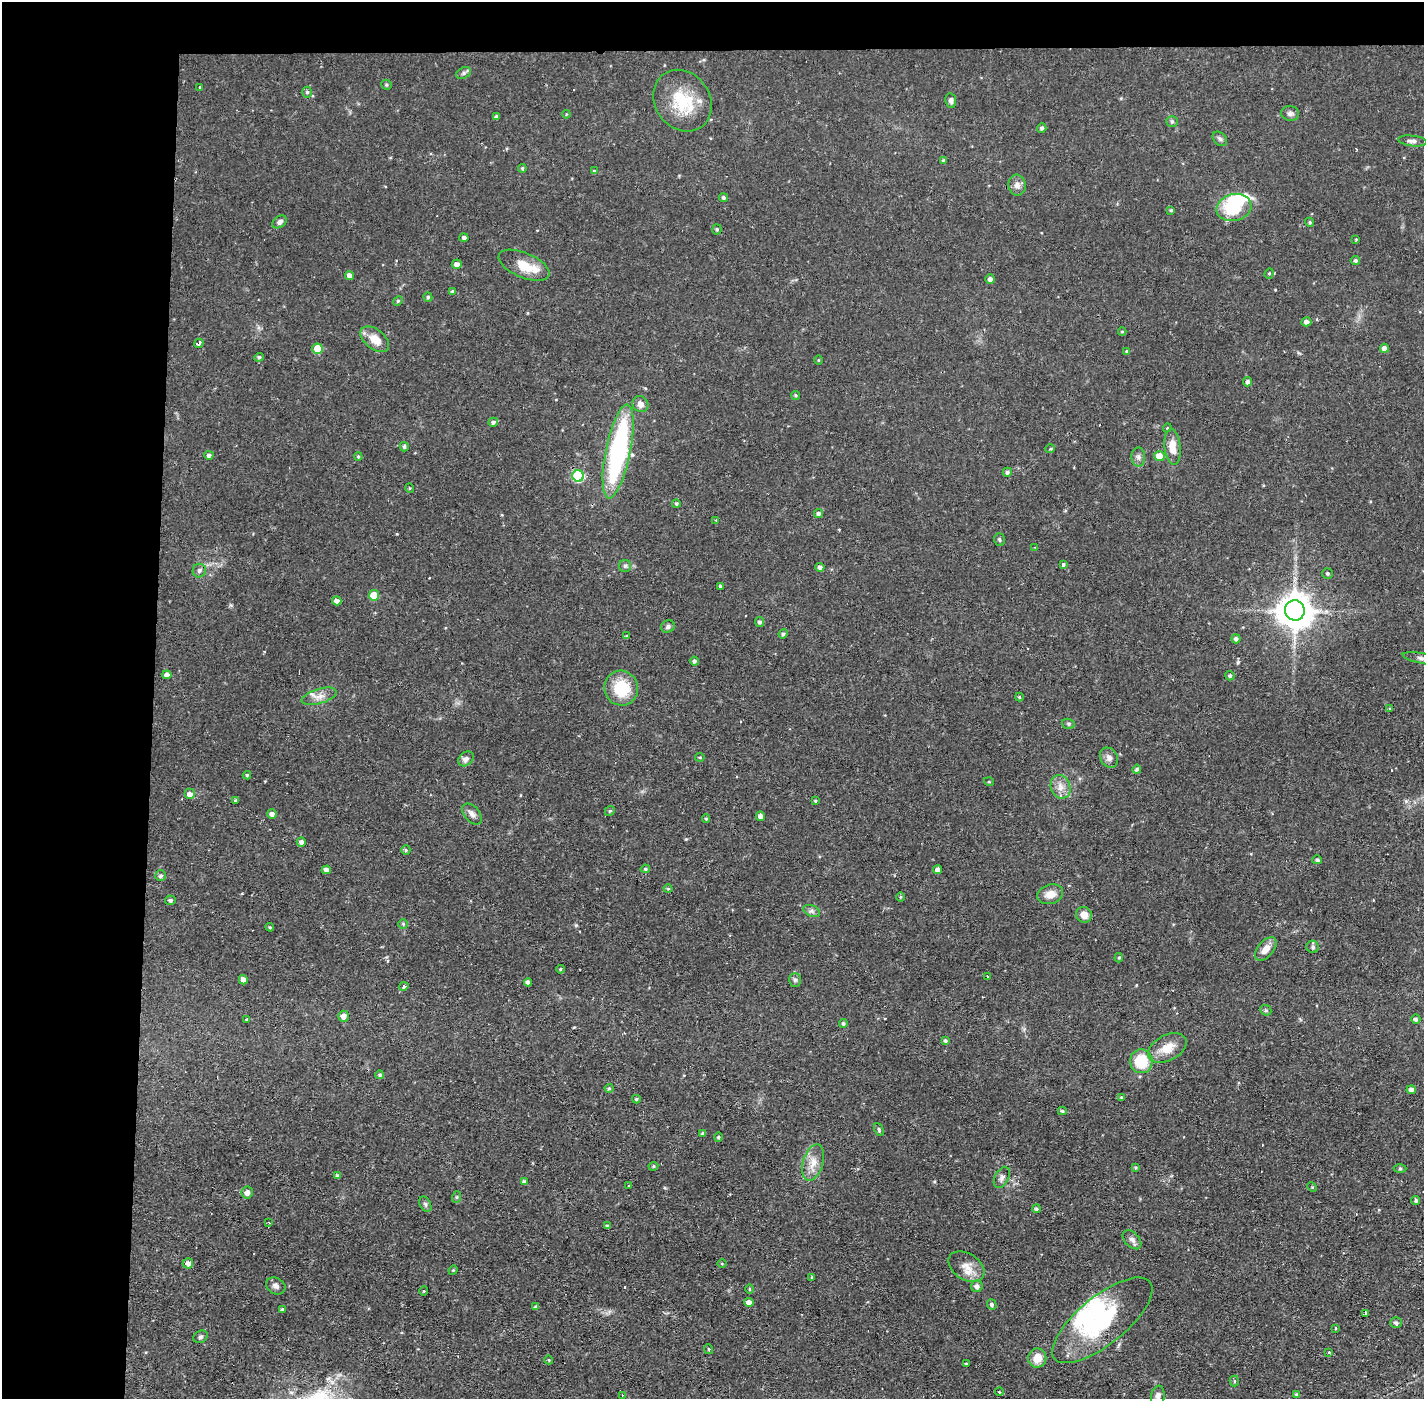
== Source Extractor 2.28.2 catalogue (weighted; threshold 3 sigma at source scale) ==
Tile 1 of 3 x 3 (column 1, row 1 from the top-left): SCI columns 1-1422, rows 2849-4245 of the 4267 x 4299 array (HDU 1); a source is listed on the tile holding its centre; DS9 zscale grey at full resolution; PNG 1426 x 1401 px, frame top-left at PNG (2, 2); each listed source drawn as its Kron ellipse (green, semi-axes under 4 px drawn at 4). Shown black and unused: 14% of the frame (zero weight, under 2 of 3 exposures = <1% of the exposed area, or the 3 px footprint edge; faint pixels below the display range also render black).
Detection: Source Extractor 2.28.2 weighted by HDU 2 'WHT'; one run over the whole footprint, this tile lists its part. Background 0.0567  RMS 0.0058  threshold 0.0261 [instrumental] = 3 sigma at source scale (4.5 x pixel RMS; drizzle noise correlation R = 1.50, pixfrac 1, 0.05/0.05 arcsec/px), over >= 5 px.
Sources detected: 203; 4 inside a brighter object's white glare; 8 cosmic-ray / hot-pixel residue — neither listed nor drawn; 3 inside a brighter listed object's ellipse — not listed separately; the other 188 listed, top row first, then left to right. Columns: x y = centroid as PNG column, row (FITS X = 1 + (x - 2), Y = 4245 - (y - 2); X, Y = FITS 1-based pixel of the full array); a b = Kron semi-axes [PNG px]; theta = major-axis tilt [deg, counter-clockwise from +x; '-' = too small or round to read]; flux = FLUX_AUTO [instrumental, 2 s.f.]
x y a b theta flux
463 73 8 5 28 1.5
386 85 5 5 - 0.87
199 87 3 2 - 0.93
307 92 5 4 - 1.2
682 101 32 27 -55 26
951 101 7 5 -79 1.6
1290 113 9 7 -10 1.9
566 114 4 3 - 0.51
497 117 4 3 - 1.7
1172 121 6 5 - 0.99
1042 128 5 4 - 1.3
1220 139 8 6 -45 1.4
1412 141 14 5 -7 2.3
944 161 4 4 - 0.98
522 168 4 4 - 0.9
594 171 4 4 - 0.69
1017 185 10 8 -83 3.3
723 198 4 4 - 1.3
1234 208 18 13 13 25
1171 210 3 3 - 0.7
280 222 8 5 35 1.8
1310 222 5 4 - 0.88
717 229 5 4 - 0.94
464 238 4 4 - 1.8
1356 239 3 3 - 0.51
1355 260 4 4 - 1.2
457 264 5 5 - 2.8
524 265 27 12 -23 12
1269 273 5 4 - 0.83
350 276 4 4 - 2.9
990 279 4 4 - 2.2
452 291 4 3 - 0.89
428 297 4 4 - 1
398 301 5 4 - 0.83
1306 322 5 4 - 2.4
1122 332 4 4 - 0.69
375 339 16 9 -38 8.1
199 343 5 3 - 3.1
1384 348 4 4 - 2.9
318 349 5 5 - 17
1127 351 4 4 - 0.55
259 357 4 4 - 1.1
818 360 5 3 - 0.48
1248 382 4 4 - 1.9
796 395 5 4 - 0.73
640 404 8 7 - 3.3
493 422 5 4 - 1.4
1167 428 4 3 - 0.53
404 447 5 4 - 1.2
1172 447 18 8 -84 8.4
1050 449 5 3 - 0.62
618 451 48 12 78 100
209 455 4 4 - 1.8
1159 456 5 5 - 6.6
358 457 4 3 - 0.74
1138 457 9 7 -89 2.2
1007 472 5 4 - 1.3
578 476 6 5 - 46
409 488 5 3 - 0.57
676 503 4 4 - 1
818 513 4 4 - 1.5
716 520 4 4 - 0.53
999 540 6 5 - 1
1035 547 3 2 - 0.4
1063 564 3 3 - 1.5
625 566 6 6 - 1.3
820 567 4 4 - 2
199 571 7 6 - 1.8
1327 573 5 5 - 1.1
720 586 3 3 - 1.7
374 595 5 5 - 15
337 601 4 4 - 2.5
1295 610 10 10 - 1400
759 622 5 4 - 1.4
668 627 7 6 - 1.6
783 634 5 4 - 1.2
626 636 4 3 - 0.66
1236 639 4 4 - 1.8
1423 659 21 5 -11 2.8
694 661 4 4 - 1.4
167 675 4 4 - 3.3
1230 676 5 4 - 1.3
621 688 17 16 - 22
319 696 18 7 17 4.6
1019 697 4 4 - 0.64
1390 709 4 4 - 0.63
1068 724 6 5 - 0.94
700 757 4 3 - 0.6
1109 758 10 8 -58 2.9
466 759 8 6 42 2.3
1137 769 4 4 - 1.4
247 775 4 4 - 0.79
989 782 5 3 - 0.52
1061 787 12 9 -69 4.7
190 794 5 5 - 3.4
236 800 4 2 - 0.93
815 801 4 3 - 0.76
610 811 5 4 - 0.88
272 814 5 5 - 2.3
472 814 12 7 -50 2.8
760 816 4 4 - 2.4
706 819 4 3 - 0.65
301 842 5 4 - 2.1
406 850 5 4 - 0.91
1317 860 5 4 - 1.2
645 869 5 4 - 0.9
326 870 4 4 - 2.5
938 870 4 4 - 2.8
161 876 5 5 - 1.3
668 889 4 4 - 0.67
1050 894 13 9 18 5.9
900 897 5 3 - 0.68
170 900 5 5 - 1.4
812 911 9 5 -24 1.7
1084 915 8 7 - 5.1
403 924 5 4 - 0.69
270 927 4 4 - 0.69
1313 947 6 6 - 1.4
1266 949 14 8 50 5.3
1119 958 4 3 - 0.67
560 969 4 3 - 0.7
988 976 3 2 - 0.84
243 980 5 4 - 4.2
795 980 7 6 - 1.5
528 982 4 4 - 2.4
404 986 5 4 - 1.2
1266 1010 6 5 - 0.99
343 1016 5 5 - 3.1
247 1019 3 2 - 0.96
1416 1019 5 4 - 1.5
843 1024 4 4 - 1.1
945 1041 4 4 - 1.2
1167 1048 21 12 28 9.4
1141 1061 12 11 - 20
380 1075 4 4 - 1.1
609 1088 4 4 - 0.69
1411 1090 4 4 - 2.3
1121 1097 4 3 - 0.89
636 1099 4 4 - 0.78
1062 1111 4 3 - 0.88
879 1129 7 4 -65 0.9
703 1133 4 3 - 1.4
718 1137 4 4 - 0.92
813 1162 19 10 73 7.1
653 1166 5 4 - 0.85
1135 1167 3 3 - 0.62
1400 1168 6 4 0 0.9
338 1176 4 4 - 1.1
1002 1177 11 7 62 2.3
524 1182 4 4 - 1.8
629 1186 3 2 - 0.61
1312 1187 5 4 - 0.59
247 1193 6 6 - 3.4
457 1197 6 4 71 0.7
1416 1200 4 4 - 1.2
425 1204 8 5 -61 1.3
1036 1209 4 4 - 1.3
269 1223 3 2 - 0.54
608 1226 4 3 - 1.3
1132 1240 11 7 -46 2.6
188 1263 5 5 - 2.7
722 1264 4 3 - 0.55
966 1267 20 13 -33 7.5
453 1270 5 4 - 0.62
812 1278 3 3 - 0.81
276 1286 10 8 -30 2.4
977 1286 6 5 - 2.5
749 1289 4 3 - 0.54
424 1291 4 3 - 0.48
749 1302 4 4 - 4
992 1304 5 4 - 1.1
536 1307 4 3 - 1.4
282 1310 4 3 - 0.9
1365 1313 4 2 - 1.6
1102 1320 61 24 39 57
1396 1323 5 5 - 1.6
1335 1328 3 3 - 0.77
200 1337 7 6 - 1.3
708 1349 5 3 - 0.66
1329 1352 4 3 - 0.81
1037 1358 9 9 - 7.6
549 1360 4 3 - 0.47
966 1364 3 2 - 0.56
1234 1381 5 4 - 0.84
999 1392 4 3 - 0.45
622 1395 3 2 - 0.39
1297 1395 4 3 - 1.1
1158 1396 11 6 80 3
Isophote crosses this tile's border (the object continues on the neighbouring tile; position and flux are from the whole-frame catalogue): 3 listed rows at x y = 1412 141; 1423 659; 1158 1396